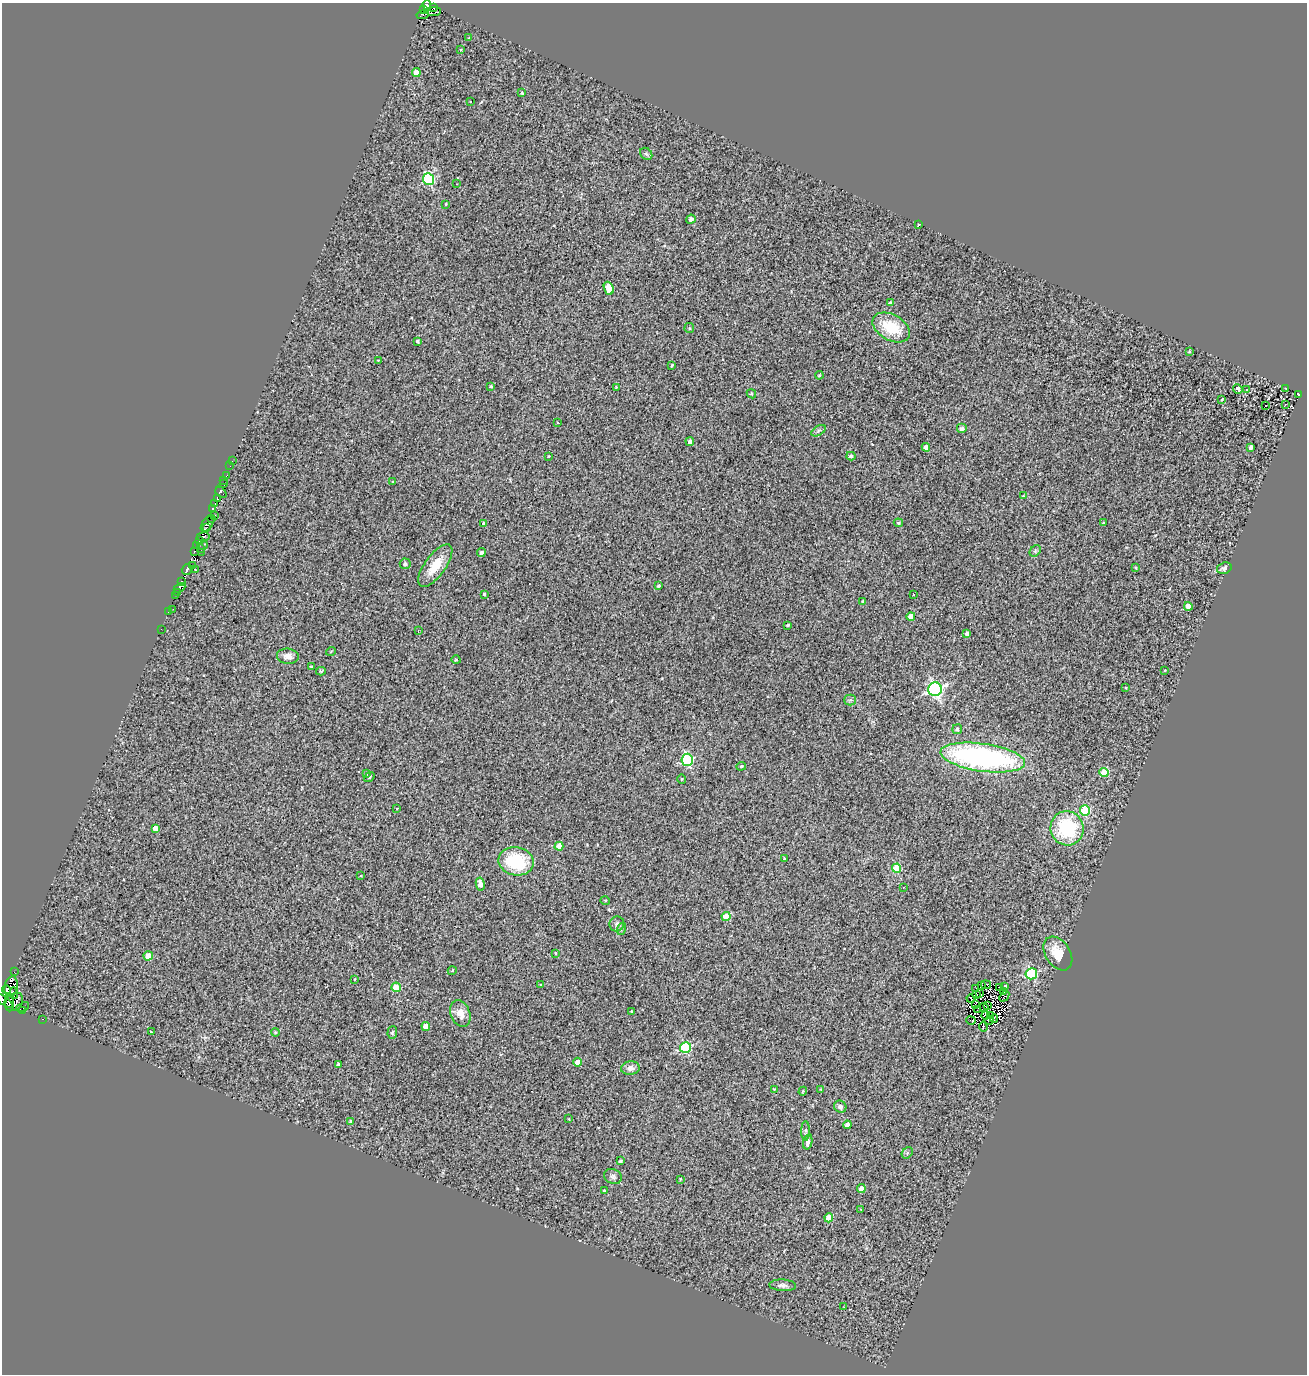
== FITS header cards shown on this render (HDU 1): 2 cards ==
NAXIS1  =                 1305
NAXIS2  =                 1372

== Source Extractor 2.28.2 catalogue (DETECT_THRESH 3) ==
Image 1305 x 1372 px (HDU 1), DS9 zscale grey, 1 PNG px = 1 image px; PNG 1309 x 1376 px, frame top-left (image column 1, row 1372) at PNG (2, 3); each listed source drawn as its Kron ellipse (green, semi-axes under 4 px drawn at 4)
Background 0.405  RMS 0.58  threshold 1.75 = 3 sigma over >= 5 px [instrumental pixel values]
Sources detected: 206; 14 with non-positive FLUX_AUTO (blend fragments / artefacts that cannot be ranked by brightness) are neither listed nor drawn; the other 192 listed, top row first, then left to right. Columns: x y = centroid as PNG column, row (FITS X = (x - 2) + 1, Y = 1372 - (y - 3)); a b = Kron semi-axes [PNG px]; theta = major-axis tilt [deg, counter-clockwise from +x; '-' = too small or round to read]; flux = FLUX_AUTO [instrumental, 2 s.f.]
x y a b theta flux
427 5 4 3 - 500
434 7 3 2 - 73
424 10 3 2 - 55
434 12 7 4 6 160
423 15 6 2 9 150
469 38 3 2 - 33
461 49 4 2 - 30
416 72 4 4 - 620
522 93 3 3 - 53
470 101 3 2 - 34
646 154 7 5 -45 76
428 179 6 5 - 3700
457 184 3 2 - 23
446 204 3 3 - 37
691 219 5 4 - 160
919 224 4 2 - 29
609 288 7 4 -68 930
890 303 4 3 - 87
891 327 20 13 -29 1400
689 328 5 4 - 53
417 341 3 3 - 65
1189 351 3 2 - 38
378 360 2 2 - 27
672 365 3 3 - 41
819 375 4 4 - 41
491 386 4 3 - 69
616 387 3 2 - 33
1286 388 2 2 - 30
1238 389 5 4 - 220
1246 389 3 3 - 270
751 394 5 4 - 52
1299 394 3 3 - 550
1222 400 3 2 - 33
1285 404 3 3 - 56
1265 405 3 3 - 430
557 422 3 2 - 25
961 429 5 5 - 120
818 431 8 4 31 76
690 441 4 4 - 120
926 447 4 4 - 250
1251 447 4 3 - 140
549 456 3 2 - 28
851 456 4 4 - 100
232 461 3 2 - 33
230 466 2 2 - 21
227 475 4 2 - 38
224 480 3 2 - 13
393 482 3 2 - 34
223 483 3 2 - 54
221 492 6 4 -42 600
1023 496 3 3 - 33
217 499 3 3 - 1600
215 504 3 2 - 200
213 509 4 3 - 540
215 516 3 2 - 170
211 518 2 2 - 84
1103 522 4 3 - 43
898 523 4 3 - 52
208 524 9 5 53 650
484 524 4 3 - 130
206 528 3 2 - 510
203 537 6 2 7 150
200 540 3 2 - 46
196 545 3 3 - 12
203 545 5 3 - 170
200 548 2 2 - 210
1035 551 6 5 - 74
194 552 3 3 - 380
201 552 2 2 - 70
481 552 4 4 - 83
405 564 5 5 - 93
192 566 3 2 - 290
435 566 25 10 54 910
1136 567 3 3 - 44
1224 568 7 5 17 120
187 570 5 5 - 620
195 570 3 2 - 45
181 581 3 2 - 310
659 585 3 3 - 53
180 588 6 4 28 270
178 592 3 3 - 61
484 594 3 3 - 43
176 595 3 3 - 50
913 595 3 3 - 62
863 601 3 3 - 50
1188 606 4 4 - 400
173 609 3 2 - 61
168 612 2 2 - 26
911 617 4 4 - 510
788 625 3 3 - 74
161 629 2 2 - 17
418 631 3 2 - 56
967 633 4 3 - 170
331 651 5 3 - 32
288 656 11 7 -7 250
456 660 5 3 - 32
311 666 4 2 - 30
1165 670 4 3 - 33
321 671 5 4 - 54
1126 688 3 2 - 29
935 689 7 7 - 9500
850 700 5 5 - 72
957 729 5 4 - 94
983 758 42 14 -8 9600
687 760 6 6 - 4300
741 766 5 4 - 53
1104 772 4 4 - 1400
366 773 4 3 - 53
369 777 5 4 - 53
682 779 4 4 - 43
397 809 3 3 - 38
1085 811 5 5 - 2400
155 828 4 4 - 290
1067 828 17 16 - 2800
559 846 4 4 - 520
784 858 4 3 - 56
516 861 18 14 -11 2300
897 868 4 4 - 1400
360 876 3 2 - 34
480 884 6 4 -80 350
903 887 3 2 - 25
605 900 5 3 - 35
726 917 4 4 - 940
617 924 7 7 - 110
621 929 6 4 72 69
556 953 3 2 - 28
1058 953 18 12 -57 880
148 956 4 4 - 570
452 971 4 3 - 33
14 972 2 2 - 54
1031 974 6 5 - 3200
355 979 3 2 - 24
541 984 4 3 - 35
986 985 5 3 - 130
981 986 2 2 - 40
1005 986 3 3 - 52
11 987 10 6 78 610
396 987 4 4 - 1300
976 988 2 2 - 36
1000 988 4 3 - 66
7 990 4 3 - 650
1004 992 3 2 - 30
14 993 6 2 -79 59
980 994 2 2 - 27
976 995 4 2 - 46
1004 996 6 3 52 6.3
971 999 4 2 - 31
4 1001 10 3 -35 1100
14 1002 10 7 47 22
9 1003 8 5 89 540
976 1005 2 2 - 17
987 1005 3 2 - 120
23 1007 7 3 25 2100
984 1007 4 2 - 36
22 1010 3 2 - 5600
977 1010 4 2 - 25
631 1011 4 2 - 26
460 1013 14 9 -69 460
986 1015 4 3 - 49
990 1016 4 3 - 100
42 1019 2 2 - 24
994 1019 4 2 - 62
971 1020 4 2 - 53
989 1021 4 3 - 6.8
426 1026 4 4 - 600
983 1027 5 2 - 39
151 1032 3 2 - 35
275 1032 4 3 - 39
392 1032 6 5 - 51
686 1048 5 5 - 3300
578 1062 4 4 - 550
338 1064 4 3 - 91
630 1068 9 6 6 210
774 1089 3 3 - 33
821 1089 3 3 - 30
803 1091 4 3 - 38
840 1107 6 6 - 130
569 1119 4 2 - 31
350 1121 4 3 - 51
847 1125 4 4 - 220
806 1131 10 4 89 68
808 1142 8 4 77 160
907 1153 6 5 - 67
620 1161 4 3 - 87
613 1176 9 7 -23 120
680 1179 2 2 - 26
861 1188 4 4 - 360
604 1191 4 4 - 75
861 1209 3 3 - 82
829 1218 4 4 - 680
783 1285 13 6 -3 170
844 1307 2 2 - 24
At the frame edge (FLAGS 8, measured only in part): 2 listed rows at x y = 427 5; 4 1001
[14 non-positive-flux detections neither listed nor drawn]